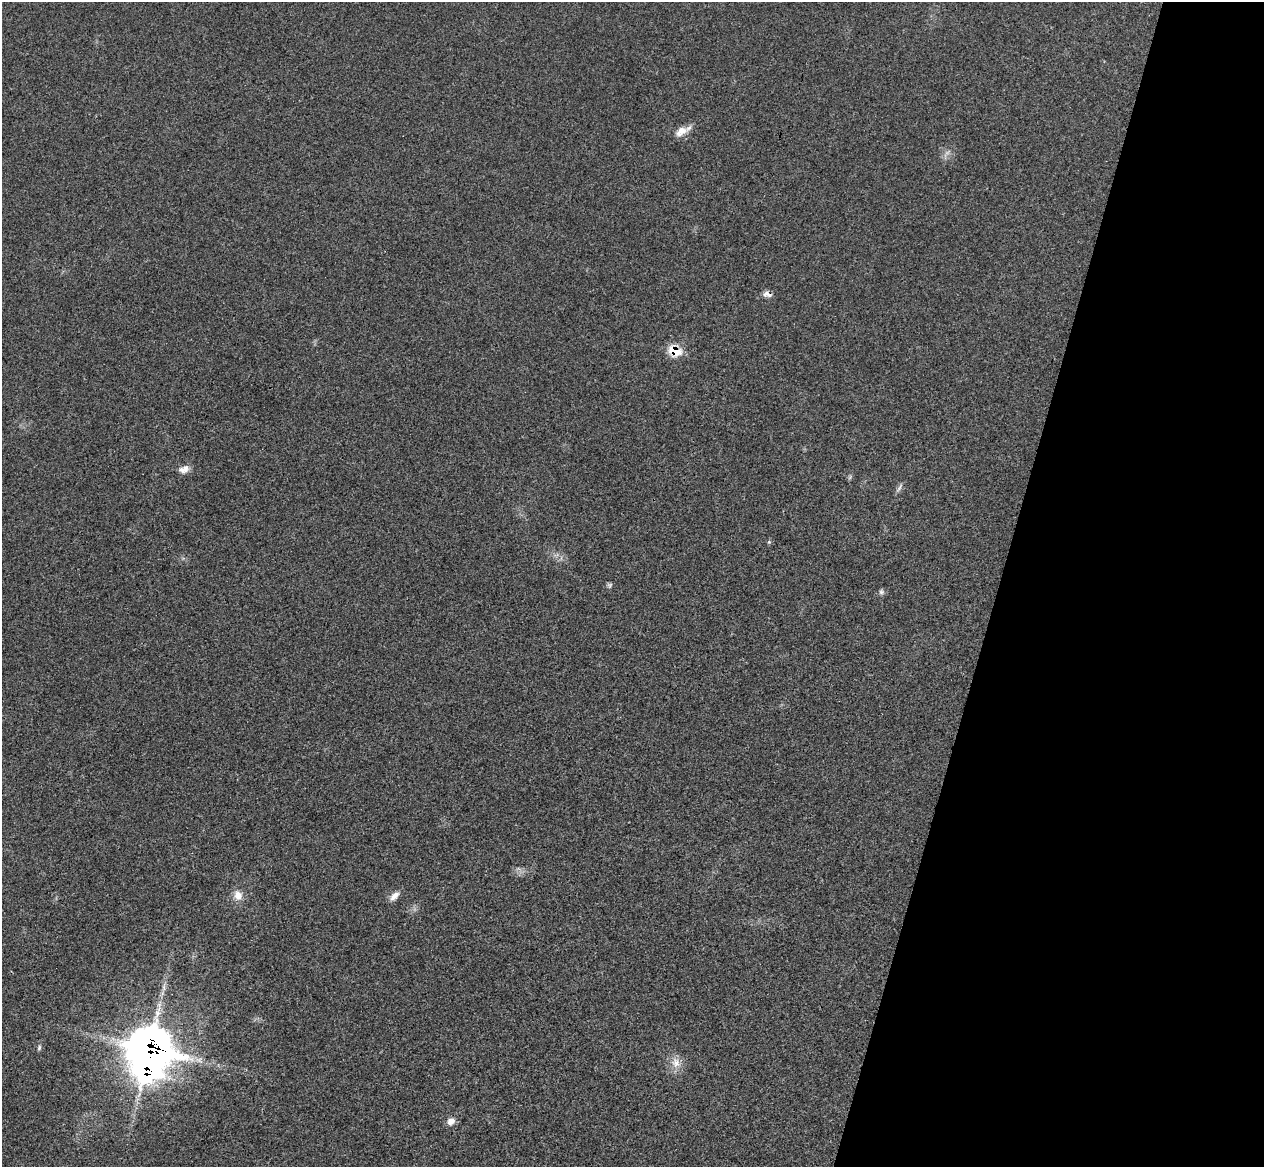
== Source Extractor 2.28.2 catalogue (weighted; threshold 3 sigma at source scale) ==
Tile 8 of 4 x 4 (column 4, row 2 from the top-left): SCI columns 3803-5064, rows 2632-3796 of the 5084 x 5145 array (HDU 1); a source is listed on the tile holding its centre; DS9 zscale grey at full resolution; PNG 1266 x 1169 px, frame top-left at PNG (2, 2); no overlay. Shown black and unused: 21% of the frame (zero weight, under 3 of 4 exposures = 6% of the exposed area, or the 3 px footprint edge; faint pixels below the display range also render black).
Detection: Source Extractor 2.28.2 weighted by HDU 2 'WHT'; one run over the whole footprint, this tile lists its part. Background 0.0253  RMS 0.0061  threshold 0.0274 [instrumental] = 3 sigma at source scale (4.5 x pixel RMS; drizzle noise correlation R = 1.50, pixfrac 1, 0.05/0.05 arcsec/px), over >= 5 px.
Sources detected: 16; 1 too faint to see at this stretch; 1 inside a brighter object's white glare — not listed; the other 14 listed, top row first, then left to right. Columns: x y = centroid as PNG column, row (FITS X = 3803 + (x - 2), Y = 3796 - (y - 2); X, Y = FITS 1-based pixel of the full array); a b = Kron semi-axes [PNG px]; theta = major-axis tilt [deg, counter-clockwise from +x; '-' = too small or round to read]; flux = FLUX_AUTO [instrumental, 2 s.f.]
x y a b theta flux
681 131 19 10 32 6.3
767 294 12 7 -17 2.9
674 351 11 9 -27 17
184 469 14 8 19 4
899 488 14 4 55 1.7
769 542 5 5 - 0.77
610 585 7 4 35 1.1
881 592 7 7 - 1.5
238 895 13 11 -78 5.9
394 896 14 7 45 4.1
39 1048 8 4 64 1
150 1048 19 15 -10 1200
676 1063 14 11 -56 6.3
451 1121 11 9 44 4
Overlapping masked pixels (flux is a lower limit): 3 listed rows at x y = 767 294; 674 351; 150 1048